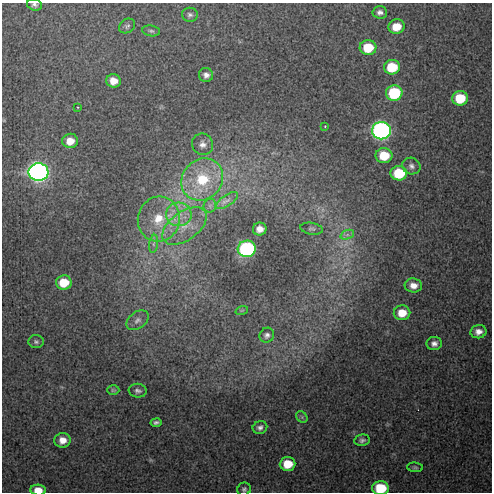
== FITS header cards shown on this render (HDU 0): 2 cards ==
NAXIS1  =                  490 / Axis length
NAXIS2  =                  490 / Axis length

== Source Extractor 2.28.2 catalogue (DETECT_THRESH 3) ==
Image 490 x 490 px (HDU 0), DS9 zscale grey, 1 PNG px = 1 image px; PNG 494 x 494 px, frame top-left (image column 1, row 490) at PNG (2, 3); each listed source drawn as its Kron ellipse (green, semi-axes under 4 px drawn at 4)
Background 34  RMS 1.7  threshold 5.2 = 3 sigma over >= 5 px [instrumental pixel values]
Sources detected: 53; all 53 listed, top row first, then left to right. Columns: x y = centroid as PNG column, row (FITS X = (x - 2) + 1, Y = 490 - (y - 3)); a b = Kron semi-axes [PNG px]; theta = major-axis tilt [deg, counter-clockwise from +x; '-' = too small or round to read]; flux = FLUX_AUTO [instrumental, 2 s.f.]
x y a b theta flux
34 5 7 5 -16 330
380 12 7 6 - 470
190 15 8 7 - 340
127 26 8 7 - 300
396 27 8 7 - 2000
151 31 9 5 -8 240
368 48 8 7 - 3600
392 67 8 7 - 4200
206 75 7 7 - 560
113 81 7 6 - 1300
394 93 8 7 - 8100
460 98 8 7 - 3800
78 107 3 2 - 140
325 126 3 3 - 120
381 131 9 8 - 53000
70 141 8 7 - 1300
202 144 11 10 - 730
384 155 8 7 - 3200
411 166 9 8 - 510
38 172 10 9 - 78000
399 173 8 7 - 5100
202 179 22 19 49 6000
227 200 13 5 35 620
210 206 7 6 - 390
179 214 13 12 - 1800
159 219 22 21 - 4400
185 226 25 14 36 3000
260 229 7 6 - 890
312 229 11 6 -10 330
347 235 7 4 18 310
154 244 9 4 81 360
247 249 9 8 - 20000
64 283 8 7 - 2800
413 285 9 7 -8 910
242 310 6 4 19 140
402 313 8 7 - 1800
137 320 12 8 38 540
478 332 8 6 11 750
267 335 8 7 - 360
36 342 7 6 - 290
434 343 7 6 - 570
113 390 6 5 - 180
138 391 9 7 -7 390
302 417 6 5 - 210
156 423 5 4 - 300
260 427 7 6 - 440
63 440 8 7 - 1100
362 440 8 5 10 360
288 464 8 7 - 2600
415 467 8 4 -5 210
381 488 8 7 - 4700
244 489 7 6 - 300
38 490 8 5 -3 1400
At the frame edge (FLAGS 8, measured only in part): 3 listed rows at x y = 34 5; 381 488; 38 490